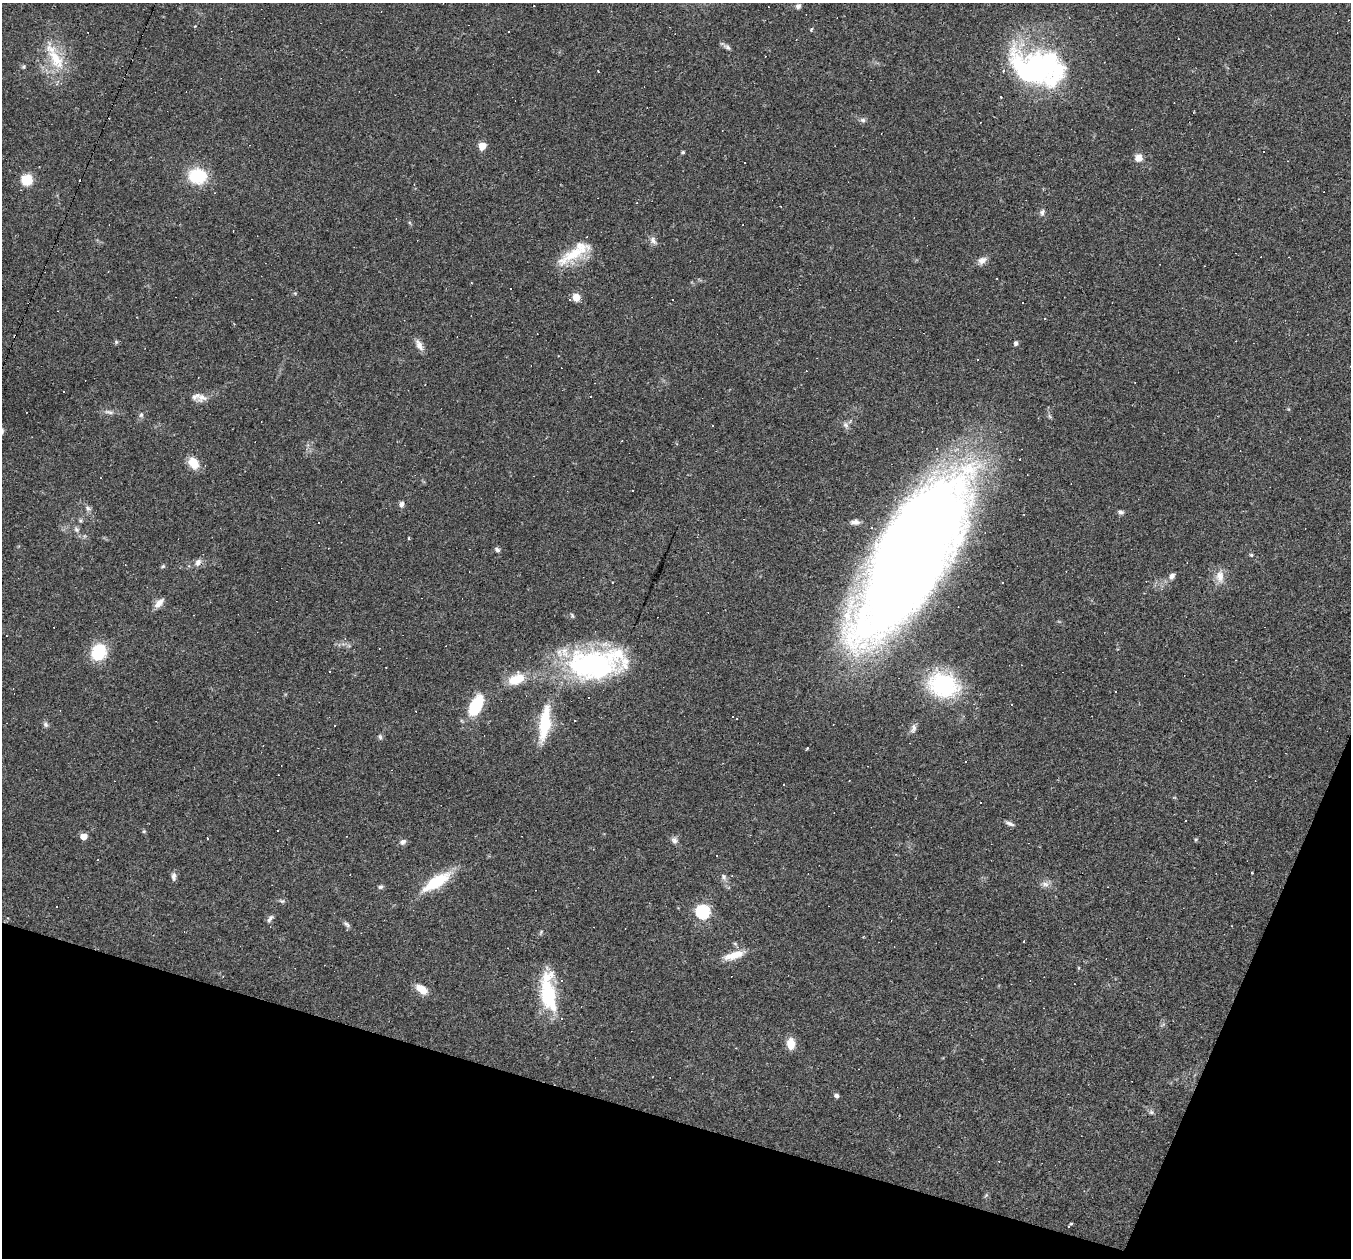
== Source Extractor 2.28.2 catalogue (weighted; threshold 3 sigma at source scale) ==
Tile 15 of 4 x 4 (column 3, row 4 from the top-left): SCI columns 2701-4049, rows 262-1517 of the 5399 x 5416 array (HDU 1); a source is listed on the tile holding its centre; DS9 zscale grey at full resolution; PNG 1353 x 1260 px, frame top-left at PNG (2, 3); no overlay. Shown black and unused: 15% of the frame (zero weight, under 2 of 3 exposures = <1% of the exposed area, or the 3 px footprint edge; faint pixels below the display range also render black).
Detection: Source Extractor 2.28.2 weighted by HDU 2 'WHT'; one run over the whole footprint, this tile lists its part. Background 0.0351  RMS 0.0048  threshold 0.0214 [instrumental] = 3 sigma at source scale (4.5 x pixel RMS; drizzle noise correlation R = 1.50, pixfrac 1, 0.05/0.05 arcsec/px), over >= 5 px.
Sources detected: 144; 3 inside a brighter object's white glare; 45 cosmic-ray / hot-pixel residue — not listed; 7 inside a brighter listed object's ellipse — not listed separately; the other 89 listed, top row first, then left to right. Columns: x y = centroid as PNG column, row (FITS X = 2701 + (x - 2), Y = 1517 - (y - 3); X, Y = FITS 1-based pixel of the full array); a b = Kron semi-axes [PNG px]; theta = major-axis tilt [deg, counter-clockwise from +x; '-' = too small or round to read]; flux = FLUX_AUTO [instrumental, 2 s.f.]
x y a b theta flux
798 6 7 6 - 1.3
811 30 4 3 - 0.82
727 47 10 6 -33 1.4
56 59 33 16 -59 17
24 67 6 5 - 0.75
1034 71 66 39 39 83
598 72 3 2 - 0.65
863 120 7 6 - 1.3
482 146 5 5 - 13
683 152 4 3 - 0.75
1139 158 8 8 - 4.1
197 176 17 14 -1 22
26 180 9 8 - 13
1042 212 10 6 78 1.4
653 240 11 8 -61 2.1
573 254 49 13 30 16
982 260 11 9 37 2.9
997 278 2 2 - 0.29
576 297 8 8 - 4.2
116 342 6 5 - 0.72
1016 343 5 5 - 1.2
419 345 16 7 -62 3
64 392 2 2 - 0.4
591 396 2 2 - 0.49
202 397 15 11 22 3.8
109 412 15 5 -11 1.9
141 415 7 5 74 1.2
846 425 9 7 -64 1.8
1019 459 2 2 - 0.37
193 463 12 9 -55 8.7
632 491 3 2 - 0.51
402 504 8 5 84 1.7
88 508 9 6 -33 1.6
1121 512 8 6 -12 1.2
855 522 11 6 3 2
76 529 8 7 - 1.5
409 538 3 3 - 0.47
497 550 7 5 -34 1.2
1251 555 5 4 - 0.64
911 556 146 50 60 1000
198 562 10 8 59 2.4
163 566 7 4 30 0.72
189 566 5 3 - 0.58
1172 576 9 7 58 1.7
1220 576 18 11 90 4.8
1002 582 3 2 - 0.49
159 603 15 7 47 3.5
572 615 7 4 -64 0.67
99 652 15 12 59 23
591 665 66 32 1 88
330 671 2 2 - 0.33
516 679 20 11 23 12
943 685 33 26 -16 50
1116 692 3 2 - 0.48
1012 704 3 2 - 0.28
476 706 22 12 64 23
545 723 41 12 82 22
46 725 8 6 -50 1.2
913 728 13 7 75 2
380 737 8 5 -75 0.91
807 748 3 3 - 0.47
980 802 2 2 - 0.35
1010 823 13 5 -20 1.6
277 830 3 2 - 0.38
144 831 5 4 - 0.52
84 836 5 5 - 6.9
207 838 3 2 - 0.37
674 840 9 8 - 1.8
1196 840 5 4 - 0.52
403 842 9 7 32 1.5
174 876 11 6 -89 1.7
724 877 10 7 -60 1.7
436 882 38 12 32 18
1045 884 10 6 -10 2.2
380 887 7 5 27 0.93
282 901 9 5 -18 0.95
703 912 6 6 - 87
270 918 12 6 52 1.5
347 924 12 5 -42 1.4
1232 926 3 2 - 0.34
1024 941 3 2 - 0.71
733 955 27 9 17 7.4
422 989 15 8 -37 6.3
548 997 48 18 86 25
791 1044 12 8 -89 6.2
836 1096 5 4 - 1.8
1151 1112 6 6 - 0.98
986 1195 7 4 55 0.69
1069 1226 4 3 - 0.59